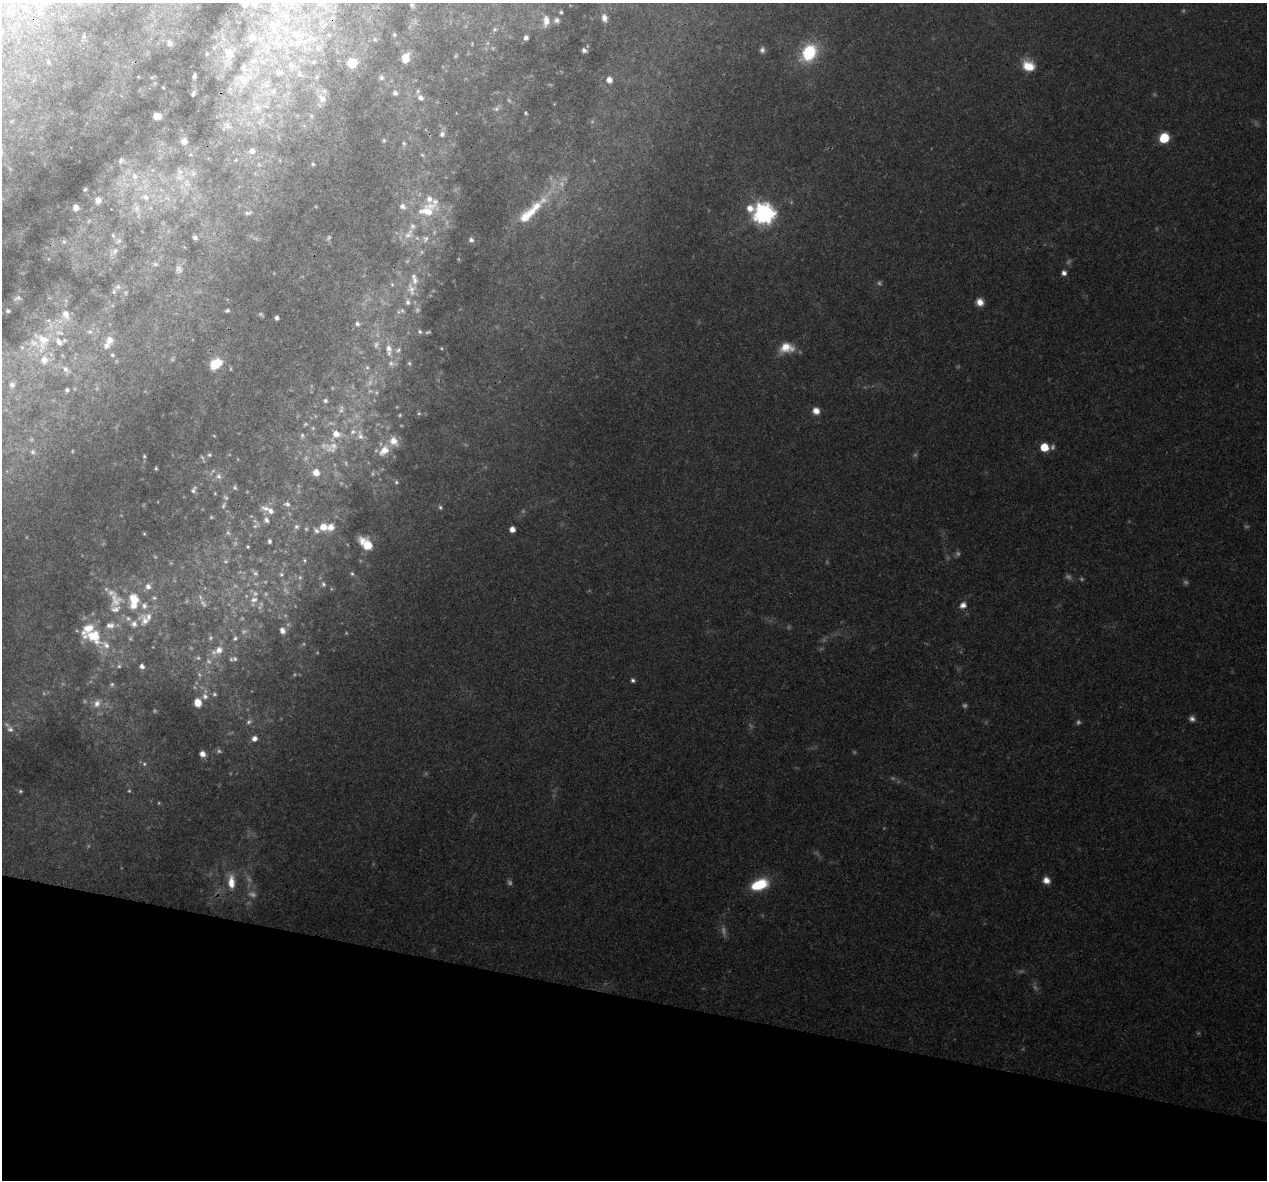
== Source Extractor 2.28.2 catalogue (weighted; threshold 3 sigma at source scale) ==
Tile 15 of 4 x 4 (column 3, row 4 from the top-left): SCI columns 2546-3810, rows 279-1456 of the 5100 x 5330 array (HDU 1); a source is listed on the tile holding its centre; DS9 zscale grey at full resolution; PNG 1269 x 1182 px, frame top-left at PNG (2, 3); no overlay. Shown black and unused: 15% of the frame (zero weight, under 3 of 4 exposures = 5% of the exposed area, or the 3 px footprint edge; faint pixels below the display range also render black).
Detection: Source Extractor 2.28.2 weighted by HDU 2 'WHT'; one run over the whole footprint, this tile lists its part. Background 0.0316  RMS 0.0021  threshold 0.00955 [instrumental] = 3 sigma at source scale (4.5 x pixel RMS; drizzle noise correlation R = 1.50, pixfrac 1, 0.0396/0.0396 arcsec/px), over >= 5 px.
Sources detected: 317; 91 too faint to see at this stretch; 1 cosmic-ray / hot-pixel residue — not listed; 49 inside a brighter listed object's ellipse — not listed separately; the other 176 listed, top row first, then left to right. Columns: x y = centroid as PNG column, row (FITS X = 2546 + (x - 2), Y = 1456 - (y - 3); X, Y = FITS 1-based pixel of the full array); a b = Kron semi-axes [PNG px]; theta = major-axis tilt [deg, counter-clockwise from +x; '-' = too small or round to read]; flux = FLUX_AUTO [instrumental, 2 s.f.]
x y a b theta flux
321 3 13 10 22 2.7
254 4 12 9 -53 2.1
412 5 6 5 - 0.54
561 12 6 4 -88 0.41
604 18 10 7 -76 1.5
557 20 9 8 - 0.98
546 21 16 9 85 2.6
274 26 25 20 69 11
494 29 7 6 - 0.5
329 35 6 5 - 0.33
394 35 5 4 - 0.26
84 36 6 4 -72 0.27
252 38 12 11 - 2.8
526 38 6 5 - 0.84
375 39 6 5 - 0.34
169 42 6 5 - 0.71
300 42 29 13 14 7.3
318 48 8 6 -47 0.72
493 48 5 5 - 0.34
584 50 6 5 - 0.68
762 50 8 7 - 0.82
229 53 16 11 -51 3.1
809 53 20 15 58 13
207 54 4 3 - 0.23
406 58 10 7 76 3.4
48 62 6 5 - 0.42
314 62 6 5 - 0.31
352 63 9 9 - 3.9
291 65 13 8 -42 1.7
1028 66 15 12 -36 4.4
279 73 12 8 0 1.4
194 76 5 3 - 0.48
381 77 8 6 -69 0.69
244 79 28 23 2 9.3
609 80 7 7 - 1.5
163 87 3 2 - 0.14
273 91 11 9 49 1.8
193 93 5 3 - 0.36
395 93 7 6 - 0.85
420 98 8 7 - 1.1
322 99 13 9 -45 1.7
257 107 19 13 -60 4.9
496 108 11 7 24 0.89
526 113 5 4 - 0.3
157 116 7 6 - 1.5
311 116 6 5 - 0.39
227 125 16 11 -31 2.5
442 134 8 7 - 0.85
1164 138 8 7 - 8.2
384 140 7 6 - 0.47
184 141 7 7 - 1.5
404 143 7 6 - 0.59
252 151 10 9 - 1.5
236 160 5 5 - 0.3
121 161 9 7 56 0.67
313 164 5 5 - 0.35
259 165 6 5 - 0.47
152 170 6 4 71 0.41
135 176 12 9 -80 2.3
180 177 16 11 1 3.6
85 189 4 3 - 0.29
145 197 14 10 -28 3
98 200 9 8 - 1.3
76 207 5 5 - 1.4
136 208 21 12 -68 3.4
427 210 32 19 24 9.3
531 211 63 13 44 12
248 213 10 5 14 0.56
763 213 10 8 -23 160
113 235 8 5 -63 0.51
408 235 16 10 11 2.7
195 237 5 4 - 0.6
425 239 11 10 - 1.6
471 240 6 5 - 0.61
64 242 7 6 - 0.5
114 252 17 7 45 1.5
155 264 8 5 -16 0.5
1064 273 6 5 - 0.95
392 284 6 5 - 0.42
118 287 9 8 - 0.84
411 289 31 15 82 5.8
17 298 12 7 17 0.83
980 302 9 8 - 2
227 310 6 5 - 0.49
8 311 5 4 - 0.44
261 314 8 5 -32 0.44
66 315 17 11 -76 3.2
277 318 4 4 - 0.69
357 324 6 6 - 0.61
90 332 8 7 - 0.82
420 332 7 6 - 0.52
110 340 11 10 - 2
42 341 36 25 -82 13
388 348 12 9 -74 2
441 348 4 3 - 0.22
786 348 20 13 8 4.3
398 350 8 6 69 0.65
112 355 5 4 - 0.39
172 359 8 5 83 0.49
409 363 5 5 - 0.33
216 364 15 10 34 6.3
66 370 15 9 -48 1.7
12 385 11 9 90 1.4
67 390 6 5 - 0.56
325 401 6 5 - 0.52
816 411 8 7 - 2
419 413 5 4 - 0.29
400 415 4 4 - 0.22
302 435 7 5 90 0.56
360 435 15 9 -75 1.8
214 436 4 3 - 0.17
331 447 25 15 4 4.4
1044 447 6 6 - 6.2
384 450 14 9 47 2.9
33 452 7 7 - 0.68
209 455 6 5 - 0.43
144 456 4 4 - 0.34
156 468 4 3 - 0.3
316 472 8 8 - 2.2
218 476 9 7 -44 0.92
396 482 6 4 -15 0.4
235 487 6 5 - 0.45
194 490 10 6 58 0.68
215 493 3 3 - 0.19
226 497 8 4 -41 0.41
287 504 8 7 - 0.72
440 507 6 5 - 0.47
266 508 15 8 -17 1.5
251 516 4 4 - 0.23
211 517 5 4 - 0.26
266 520 8 6 -65 0.88
296 527 7 6 - 0.6
323 527 8 7 - 2.5
512 529 5 5 - 1.7
316 531 8 6 -36 0.67
228 533 8 6 -72 0.62
144 534 4 4 - 0.22
269 541 5 4 - 0.5
366 544 13 7 -43 6.4
248 547 4 4 - 0.3
155 557 5 4 - 0.24
304 560 6 4 -84 0.31
226 561 7 5 1 0.52
255 573 12 5 -47 0.77
281 574 7 6 - 0.55
352 574 6 4 -72 0.38
323 584 7 5 -65 0.49
148 586 8 7 - 1.3
154 598 8 5 -8 0.5
134 600 15 14 - 5.3
254 600 12 8 21 1.8
203 603 14 7 -58 1
963 605 8 8 - 1.5
115 609 16 10 10 2.2
145 621 22 15 -49 4
282 630 8 6 -69 1.4
94 636 27 21 -30 10
235 638 6 5 - 0.44
219 650 12 9 39 2.1
198 658 6 5 - 0.37
235 659 6 5 - 0.42
119 666 8 6 13 0.65
142 666 6 5 - 0.94
633 680 5 5 - 0.59
112 684 7 6 - 0.51
214 694 6 6 - 0.48
205 696 10 8 -82 1.5
97 703 13 10 60 1.9
198 703 9 8 - 2.9
249 722 8 7 - 0.72
10 729 11 8 -52 0.96
254 739 7 6 - 1.2
202 754 6 6 - 1.7
1046 880 8 7 - 1.8
231 882 20 9 -88 3.8
759 885 19 11 20 10
Isophote crosses this tile's border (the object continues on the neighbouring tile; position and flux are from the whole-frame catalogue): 3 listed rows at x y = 321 3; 254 4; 274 26